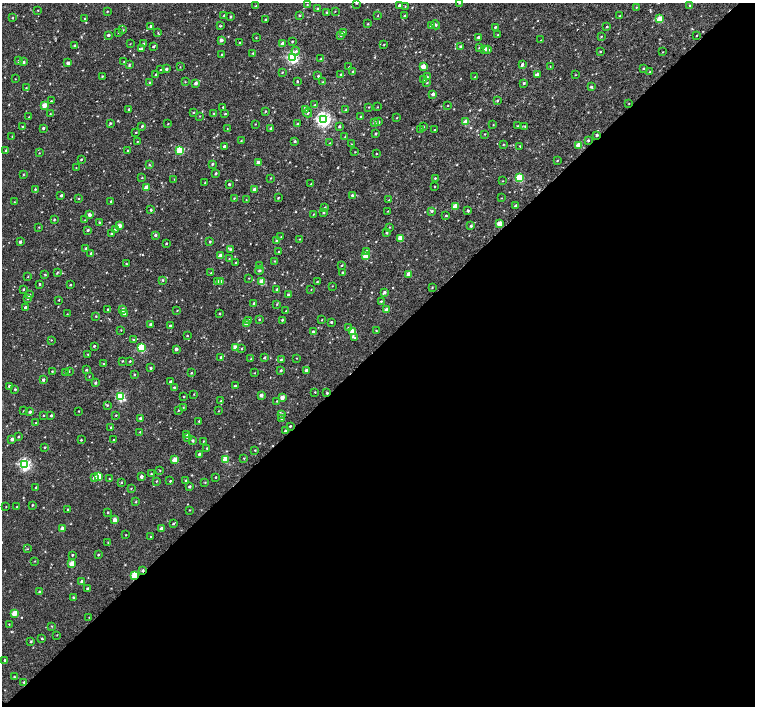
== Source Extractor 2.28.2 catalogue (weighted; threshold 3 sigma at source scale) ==
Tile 15 of 4 x 4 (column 3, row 4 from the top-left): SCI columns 3011-4516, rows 161-1568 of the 6029 x 6020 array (HDU 1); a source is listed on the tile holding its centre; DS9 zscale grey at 2 x 2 block average (1 PNG px = mean of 2 x 2 image px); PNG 757 x 708 px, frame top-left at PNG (2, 3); each listed source drawn as its Kron ellipse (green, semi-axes under 4 px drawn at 4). Shown black and unused: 51% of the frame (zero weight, under 3 of 4 exposures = <1% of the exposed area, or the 3 px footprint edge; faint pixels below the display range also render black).
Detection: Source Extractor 2.28.2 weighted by HDU 2 'WHT'; one run over the whole footprint, this tile lists its part. Background 0.00241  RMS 0.0021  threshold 0.00944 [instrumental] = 3 sigma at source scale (4.5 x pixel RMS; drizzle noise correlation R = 1.50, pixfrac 1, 0.0396/0.0396 arcsec/px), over >= 5 px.
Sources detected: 422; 1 cosmic-ray / hot-pixel residue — neither listed nor drawn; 2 inside a brighter listed object's ellipse — not listed separately; the other 419 listed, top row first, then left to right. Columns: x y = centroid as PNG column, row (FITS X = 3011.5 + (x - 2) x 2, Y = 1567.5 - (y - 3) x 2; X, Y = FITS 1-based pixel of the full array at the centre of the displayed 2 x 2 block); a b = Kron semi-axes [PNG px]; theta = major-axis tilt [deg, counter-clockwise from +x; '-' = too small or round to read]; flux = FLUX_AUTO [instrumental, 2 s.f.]
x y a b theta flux
357 3 2 2 - 0.39
459 3 2 2 - 0.59
307 5 2 2 - 0.24
690 5 3 3 - 0.4
256 6 2 2 - 0.31
399 6 2 2 - 0.97
405 6 2 2 - 0.25
636 7 2 2 - 0.21
317 8 3 2 - 0.28
38 10 2 2 - 0.23
107 11 2 2 - 0.32
335 11 2 2 - 0.18
326 12 3 2 - 0.3
224 15 3 2 - 0.37
299 15 3 3 - 0.36
378 16 2 2 - 0.19
405 16 3 2 - 0.37
620 16 3 2 - 0.2
230 17 3 2 - 0.39
13 18 2 2 - 0.35
85 18 2 2 - 0.27
265 19 2 2 - 0.31
659 19 3 3 - 10
367 24 3 2 - 0.3
435 25 5 3 - 0.61
151 26 2 2 - 1.3
220 26 3 2 - 0.38
431 26 3 2 - 0.59
495 27 3 2 - 0.55
607 27 2 2 - 0.38
123 30 3 2 - 0.3
119 33 3 2 - 0.33
158 33 3 3 - 0.35
343 33 3 2 - 0.71
108 35 2 2 - 0.97
341 35 3 3 - 0.73
498 35 2 2 - 0.26
601 36 2 2 - 0.26
697 36 2 2 - 0.29
479 37 2 2 - 0.79
256 38 3 2 - 0.24
221 40 3 2 - 2
541 40 2 2 - 0.18
292 41 2 2 - 0.38
240 42 2 2 - 0.33
143 43 3 2 - 0.34
282 43 3 2 - 1.8
130 44 2 2 - 0.18
384 44 3 2 - 0.22
74 45 2 2 - 0.49
153 46 3 2 - 0.66
460 47 2 2 - 0.78
141 48 3 2 - 0.41
479 48 2 2 - 0.37
485 49 3 3 - 1.4
488 49 3 3 - 0.73
296 51 4 3 - 0.82
600 52 3 2 - 0.28
663 52 3 2 - 0.22
253 53 2 2 - 0.31
222 55 2 2 - 0.71
292 57 3 3 - 74
321 58 3 2 - 0.22
19 61 2 2 - 0.54
124 61 2 2 - 0.19
24 62 2 2 - 0.68
68 63 2 2 - 2.2
522 64 3 3 - 0.92
129 65 3 3 - 0.41
423 66 3 2 - 6.7
550 66 2 2 - 0.19
180 67 2 2 - 0.2
349 67 2 2 - 0.24
644 68 2 2 - 0.35
166 69 2 2 - 0.79
160 70 2 2 - 0.24
353 71 3 3 - 0.34
282 72 2 2 - 0.29
650 72 2 2 - 0.27
156 74 3 2 - 0.48
537 74 4 3 - 1.2
341 75 3 3 - 0.42
575 75 2 2 - 0.22
102 76 3 2 - 0.33
318 76 2 2 - 0.44
427 77 3 3 - 0.44
475 77 3 2 - 0.46
15 79 2 2 - 0.17
424 79 3 3 - 0.7
297 81 2 2 - 0.4
149 82 2 2 - 0.34
185 82 2 2 - 0.24
323 82 3 2 - 0.2
196 83 3 3 - 1.4
427 83 2 2 - 0.3
524 83 2 2 - 0.58
591 87 3 3 - 0.66
26 88 2 2 - 0.24
433 94 2 2 - 1.3
498 100 3 3 - 0.34
51 101 2 2 - 0.22
629 103 3 2 - 0.18
44 105 3 2 - 5
315 105 3 3 - 0.39
447 106 2 2 - 0.2
223 107 2 2 - 0.39
369 107 2 2 - 0.25
378 107 3 2 - 0.19
305 109 3 3 - 0.53
129 110 2 2 - 1.2
345 110 3 2 - 0.36
265 111 2 2 - 0.37
193 112 2 2 - 0.33
214 113 2 2 - 0.21
308 113 4 2 - 0.39
50 114 2 2 - 0.28
225 114 3 2 - 0.37
200 116 3 2 - 0.21
29 117 2 2 - 0.21
361 117 2 2 - 0.71
397 118 2 2 - 0.24
323 119 4 4 - 140
379 122 3 3 - 0.67
466 122 3 3 - 7.6
110 123 3 3 - 0.48
375 123 3 3 - 0.83
168 124 3 2 - 0.19
255 124 2 2 - 0.22
298 124 3 3 - 0.74
493 125 3 2 - 0.21
142 126 2 2 - 0.59
339 126 3 2 - 0.48
517 126 3 2 - 0.23
525 126 3 2 - 0.36
22 127 2 2 - 0.38
423 127 3 3 - 0.5
43 128 2 2 - 0.81
227 128 2 2 - 0.17
271 128 2 2 - 0.49
420 130 3 2 - 0.32
435 130 2 2 - 0.32
136 132 2 2 - 0.29
376 134 2 2 - 0.52
485 134 2 2 - 0.26
597 135 3 2 - 0.68
12 136 2 2 - 0.21
345 136 2 2 - 0.25
588 140 2 2 - 0.55
137 141 3 2 - 0.22
241 141 3 2 - 0.32
295 141 3 3 - 0.45
330 143 2 2 - 0.26
351 144 2 2 - 0.24
503 145 2 2 - 0.29
578 145 3 3 - 7.8
224 146 2 2 - 0.84
520 146 2 2 - 0.3
6 150 3 2 - 0.43
180 150 3 3 - 18
128 151 2 2 - 0.48
355 152 2 2 - 0.21
39 153 2 2 - 0.21
376 154 3 2 - 0.21
81 159 2 2 - 0.44
557 161 2 2 - 0.26
258 162 2 2 - 2.3
212 164 3 3 - 0.48
149 165 2 2 - 0.36
76 168 2 2 - 0.22
216 173 2 2 - 0.59
23 175 2 2 - 0.28
142 178 2 2 - 0.26
270 178 3 2 - 0.27
435 178 2 2 - 0.35
519 178 3 3 - 22
174 179 2 2 - 0.15
503 181 2 2 - 0.2
205 182 2 2 - 0.23
229 184 2 2 - 0.77
311 184 3 2 - 0.21
435 186 2 2 - 0.21
146 188 3 2 - 4.9
35 189 3 2 - 0.41
254 189 3 2 - 2
352 195 3 3 - 0.61
61 196 3 3 - 0.74
234 198 2 2 - 0.29
278 198 2 2 - 0.39
501 198 3 2 - 0.19
79 199 3 2 - 0.27
246 200 2 2 - 0.21
389 200 3 2 - 0.33
111 201 2 2 - 0.36
14 202 2 2 - 0.18
455 206 3 3 - 7.2
516 206 2 2 - 1.4
325 207 2 2 - 0.35
151 210 3 2 - 0.52
388 211 2 2 - 0.21
432 211 3 3 - 0.58
468 211 2 2 - 0.7
324 213 3 3 - 0.46
313 214 2 2 - 0.22
89 215 2 2 - 1.9
446 216 4 2 - 0.35
54 220 2 2 - 0.42
85 220 2 2 - 0.2
99 222 2 2 - 0.36
500 224 3 3 - 9.5
119 226 3 3 - 3.8
471 226 2 2 - 0.9
39 227 2 2 - 0.26
389 227 2 2 - 0.24
115 229 3 3 - 0.51
88 230 3 2 - 0.53
111 233 2 2 - 0.55
387 233 2 2 - 0.5
155 235 3 3 - 0.81
281 237 2 2 - 0.25
400 238 3 3 - 9.3
299 239 2 2 - 0.22
210 241 2 2 - 0.48
276 241 3 2 - 0.38
20 242 2 2 - 1.1
166 243 2 2 - 0.38
86 249 2 2 - 0.85
230 249 3 3 - 0.58
367 251 3 3 - 0.51
279 252 2 2 - 0.51
91 253 3 2 - 0.52
220 256 2 2 - 3.6
366 256 3 3 - 9.7
229 259 2 2 - 0.25
275 261 2 2 - 0.3
236 262 2 2 - 0.32
126 263 3 2 - 0.22
342 265 2 2 - 0.34
260 266 3 2 - 0.3
259 271 4 3 - 0.55
57 272 3 2 - 0.41
211 273 3 2 - 0.35
343 273 2 2 - 0.55
409 274 2 2 - 5
45 275 3 2 - 0.37
28 277 2 2 - 0.21
249 278 2 2 - 0.2
163 280 3 3 - 0.49
217 281 3 3 - 0.92
262 281 3 3 - 8.3
221 282 3 3 - 2.7
317 282 2 2 - 0.32
40 284 2 2 - 0.47
70 285 2 2 - 0.42
332 286 2 2 - 0.17
432 288 2 2 - 0.33
23 289 3 2 - 0.41
277 289 3 2 - 0.63
311 289 2 2 - 0.18
385 292 3 2 - 1
29 295 3 2 - 0.71
288 295 2 2 - 0.71
28 298 3 2 - 1.3
59 300 2 2 - 0.29
381 301 2 2 - 0.37
254 303 2 2 - 0.44
277 304 3 2 - 0.31
25 308 2 2 - 0.99
108 309 2 2 - 0.35
123 310 3 3 - 2.6
177 310 2 2 - 0.26
386 310 3 2 - 4
286 311 2 2 - 0.47
67 314 2 2 - 0.22
124 314 4 3 - 1.3
220 314 3 2 - 0.35
96 316 2 2 - 0.29
259 319 2 2 - 0.34
249 320 3 3 - 0.49
282 320 2 2 - 0.41
322 320 2 2 - 0.25
331 322 2 2 - 0.49
247 324 3 2 - 3.4
151 325 3 3 - 1.1
170 326 2 2 - 1.2
348 328 4 3 - 0.71
121 330 2 2 - 0.22
376 331 2 2 - 0.24
313 332 3 2 - 0.92
353 332 3 3 - 8.9
187 336 2 2 - 0.32
355 338 3 3 - 0.61
51 340 2 2 - 0.23
133 340 3 3 - 0.47
94 346 2 2 - 0.51
236 347 3 3 - 4.2
141 348 3 3 - 22
176 349 2 2 - 1.6
242 349 3 2 - 0.3
88 354 3 2 - 0.33
221 357 3 2 - 1.2
264 358 2 2 - 0.72
297 358 2 2 - 0.19
251 359 2 2 - 0.29
281 360 3 2 - 0.49
122 361 2 2 - 0.29
130 361 2 2 - 0.38
104 364 2 2 - 0.31
151 368 2 2 - 0.57
86 370 2 2 - 0.59
281 370 3 2 - 0.53
306 370 3 3 - 1.1
52 371 2 2 - 0.29
69 371 2 2 - 0.24
65 373 2 2 - 0.22
191 373 3 2 - 0.38
254 373 3 2 - 0.2
134 375 2 2 - 0.36
89 376 2 2 - 0.22
43 380 2 2 - 0.92
170 382 2 2 - 0.9
95 383 3 2 - 0.76
9 386 2 2 - 0.84
235 386 2 2 - 0.88
174 387 3 2 - 0.53
15 389 2 2 - 0.47
315 392 2 2 - 0.26
327 393 2 2 - 0.59
194 394 2 2 - 0.24
261 395 2 2 - 2.3
120 396 3 3 - 38
184 397 2 2 - 0.28
282 397 3 2 - 4.1
221 401 2 2 - 0.35
277 401 2 2 - 0.28
107 405 3 3 - 0.45
183 407 2 2 - 0.2
178 410 3 2 - 0.28
24 411 2 2 - 0.22
79 411 2 2 - 0.24
218 411 2 2 - 0.2
30 412 2 2 - 0.89
282 414 3 3 - 0.66
43 415 3 2 - 0.27
116 415 2 2 - 0.29
51 416 2 2 - 0.64
140 418 2 2 - 0.7
281 419 2 2 - 0.35
199 421 3 2 - 0.42
35 423 2 2 - 0.23
290 426 2 2 - 0.42
111 427 2 2 - 0.37
285 431 2 2 - 0.61
140 432 2 2 - 0.28
187 434 3 2 - 0.39
19 437 2 2 - 0.38
187 437 3 3 - 0.65
12 439 2 2 - 1.8
81 440 2 2 - 0.41
113 440 2 2 - 0.28
193 441 3 3 - 0.74
203 441 2 2 - 0.26
45 447 2 2 - 0.36
207 448 2 2 - 0.28
255 450 2 2 - 0.3
199 454 2 2 - 0.62
244 458 2 2 - 0.28
175 460 3 2 - 6.8
225 460 3 3 - 11
24 464 4 3 - 78
160 471 2 2 - 0.3
151 474 2 2 - 0.35
99 476 3 3 - 8.6
94 477 3 3 - 1.7
141 477 2 2 - 1.7
216 477 2 2 - 0.33
109 479 2 2 - 0.23
186 480 3 2 - 0.29
157 481 2 2 - 0.3
170 481 2 2 - 0.42
121 482 2 2 - 0.28
205 482 3 2 - 0.28
36 487 2 2 - 0.28
189 487 2 2 - 0.74
131 488 3 2 - 0.21
136 502 3 2 - 0.31
32 505 3 2 - 0.37
6 507 2 2 - 0.21
17 507 2 2 - 0.33
68 509 2 2 - 0.26
189 510 2 2 - 0.23
108 513 2 2 - 0.35
114 520 3 3 - 4.2
173 524 2 2 - 0.48
62 529 3 2 - 2.9
162 529 3 2 - 2.4
126 535 2 2 - 0.27
151 537 2 2 - 0.42
108 542 2 2 - 0.24
27 549 2 2 - 0.24
72 555 2 2 - 0.43
98 555 2 2 - 0.45
35 561 2 2 - 0.21
72 564 3 3 - 8.4
143 570 3 2 - 0.78
134 575 3 3 - 11
82 582 3 3 - 1.8
87 588 2 2 - 0.46
40 592 2 2 - 0.92
73 597 2 2 - 0.43
14 614 3 3 - 7.1
89 617 2 2 - 0.18
9 624 2 2 - 0.25
52 626 2 2 - 0.24
57 635 2 2 - 0.2
42 639 3 2 - 0.43
31 642 3 3 - 0.5
5 660 2 2 - 0.41
14 677 2 2 - 0.38
24 682 3 3 - 0.62
Overlapping masked pixels (flux is a lower limit): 5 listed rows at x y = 597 135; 327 393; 143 570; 134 575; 24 682
Isophote crosses this tile's border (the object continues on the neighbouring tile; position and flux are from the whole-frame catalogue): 2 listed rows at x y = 357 3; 459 3
Diffuse or blended objects may show on this block-average render without a row.